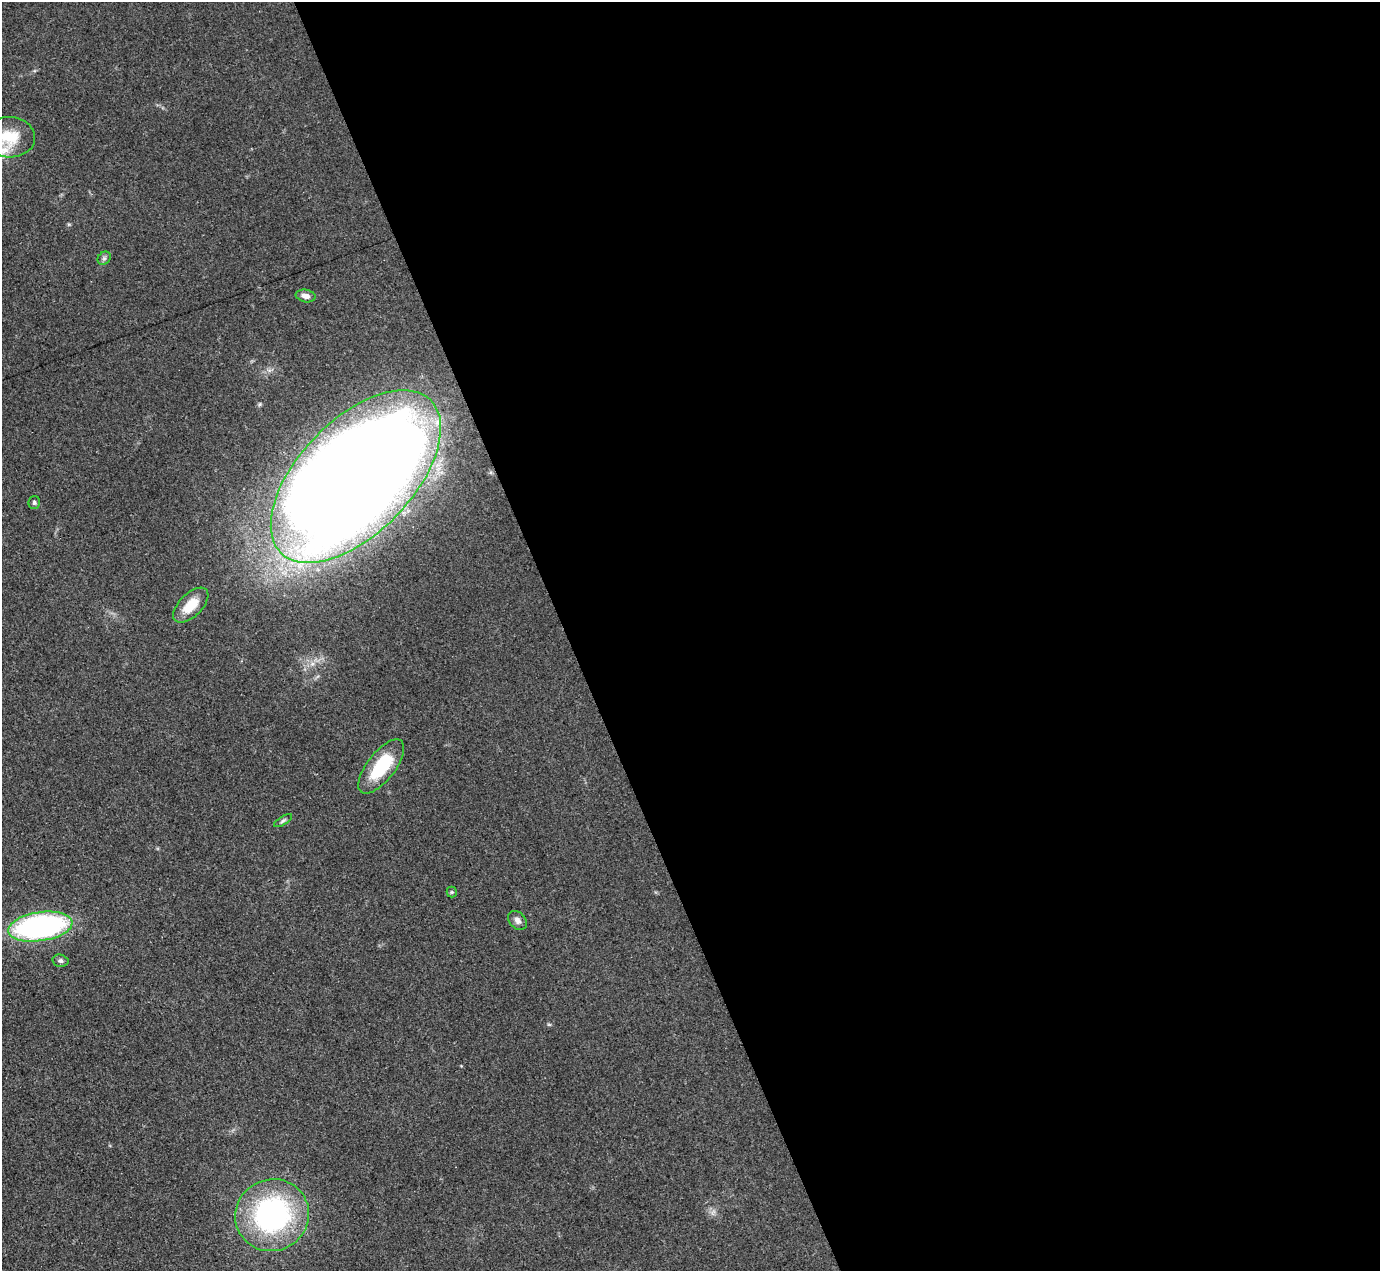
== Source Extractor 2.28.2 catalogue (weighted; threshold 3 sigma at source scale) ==
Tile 8 of 4 x 4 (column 4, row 2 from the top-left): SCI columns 4133-5510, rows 2812-4080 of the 5510 x 5494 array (HDU 1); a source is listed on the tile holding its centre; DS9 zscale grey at full resolution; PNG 1382 x 1273 px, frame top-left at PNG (2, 2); each listed source drawn as its Kron ellipse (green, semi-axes under 4 px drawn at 4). Shown black and unused: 59% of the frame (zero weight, under 3 of 4 exposures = <1% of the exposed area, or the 3 px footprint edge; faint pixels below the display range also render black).
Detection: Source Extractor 2.28.2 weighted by HDU 2 'WHT'; one run over the whole footprint, this tile lists its part. Background 0.0775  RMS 0.0053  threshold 0.024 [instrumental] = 3 sigma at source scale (4.5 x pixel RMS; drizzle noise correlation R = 1.50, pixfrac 1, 0.05/0.05 arcsec/px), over >= 5 px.
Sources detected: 14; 1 inside a brighter listed object's ellipse — not listed separately; the other 13 listed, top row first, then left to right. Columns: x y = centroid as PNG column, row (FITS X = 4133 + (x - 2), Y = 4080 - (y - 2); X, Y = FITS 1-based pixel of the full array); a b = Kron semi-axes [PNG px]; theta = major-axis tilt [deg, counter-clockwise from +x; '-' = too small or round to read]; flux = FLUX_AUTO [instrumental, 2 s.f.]
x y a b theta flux
9 137 26 20 -3 18
104 258 7 6 - 1.3
306 296 10 6 -10 3
356 477 107 57 46 2000
34 503 6 5 - 1
191 605 22 11 45 12
381 766 32 14 52 29
283 821 10 4 32 1.1
452 892 5 5 - 0.74
517 920 11 8 -47 2.3
40 927 32 14 8 140
60 961 8 6 -12 1.6
272 1215 37 35 30 120
Isophote crosses this tile's border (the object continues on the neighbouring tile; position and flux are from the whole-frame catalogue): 1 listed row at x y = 9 137